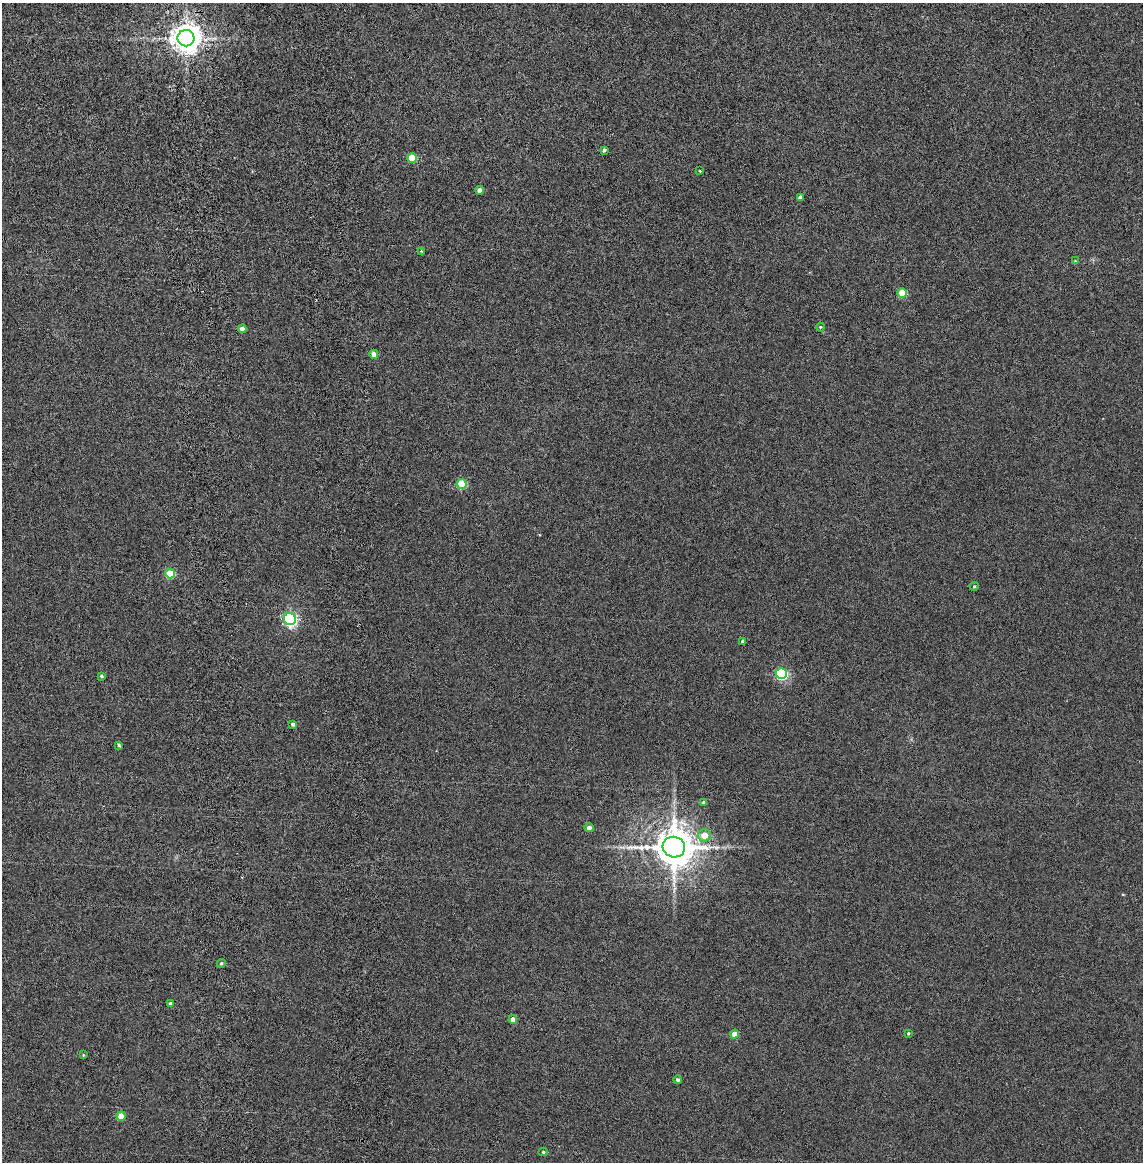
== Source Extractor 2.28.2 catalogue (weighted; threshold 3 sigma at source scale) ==
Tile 11 of 4 x 4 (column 3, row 3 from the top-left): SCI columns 2421-3561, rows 1257-2416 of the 4856 x 4834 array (HDU 1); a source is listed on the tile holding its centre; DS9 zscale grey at full resolution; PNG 1145 x 1164 px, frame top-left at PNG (2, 3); each listed source drawn as its Kron ellipse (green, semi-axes under 4 px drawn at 4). Shown black and unused: <1% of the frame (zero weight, under 4 of 8 exposures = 14% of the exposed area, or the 3 px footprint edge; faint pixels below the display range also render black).
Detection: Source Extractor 2.28.2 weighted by HDU 2 'WHT'; one run over the whole footprint, this tile lists its part. Background 0.00199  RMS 0.0021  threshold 0.00844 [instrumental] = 3 sigma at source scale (4.09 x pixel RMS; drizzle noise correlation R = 1.36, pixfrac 0.8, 0.05/0.05 arcsec/px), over >= 5 px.
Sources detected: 35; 1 long thin detection or spike segment (spike, bleed or trail) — neither listed nor drawn; the other 34 listed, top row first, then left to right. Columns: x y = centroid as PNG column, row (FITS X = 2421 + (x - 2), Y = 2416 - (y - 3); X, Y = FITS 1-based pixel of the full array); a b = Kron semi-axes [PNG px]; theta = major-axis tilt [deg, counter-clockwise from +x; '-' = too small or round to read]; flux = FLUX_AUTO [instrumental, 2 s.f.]
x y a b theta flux
186 38 8 8 - 230
604 150 4 3 - 0.3
412 158 5 4 - 3.9
700 171 3 2 - 0.12
479 190 4 4 - 0.9
800 197 4 4 - 0.6
421 251 4 3 - 0.14
1075 261 4 4 - 0.14
902 293 5 4 - 4.4
820 327 4 4 - 0.2
242 329 4 4 - 0.83
374 354 4 4 - 0.95
462 484 5 5 - 5.5
170 574 5 4 - 5.3
974 586 4 4 - 0.2
290 619 6 6 - 30
743 641 3 3 - 0.41
781 674 5 5 - 16
101 676 4 3 - 0.24
293 724 4 3 - 0.35
119 745 3 3 - 0.23
704 803 4 4 - 0.48
589 828 4 4 - 0.69
704 835 6 6 - 2.2
674 847 11 10 - 550
221 963 4 4 - 0.25
170 1004 4 3 - 0.54
513 1020 4 4 - 1.4
908 1033 4 3 - 0.19
734 1034 4 4 - 1.5
83 1055 4 4 - 0.17
677 1080 4 4 - 0.34
121 1116 4 4 - 2.7
543 1152 4 4 - 0.21